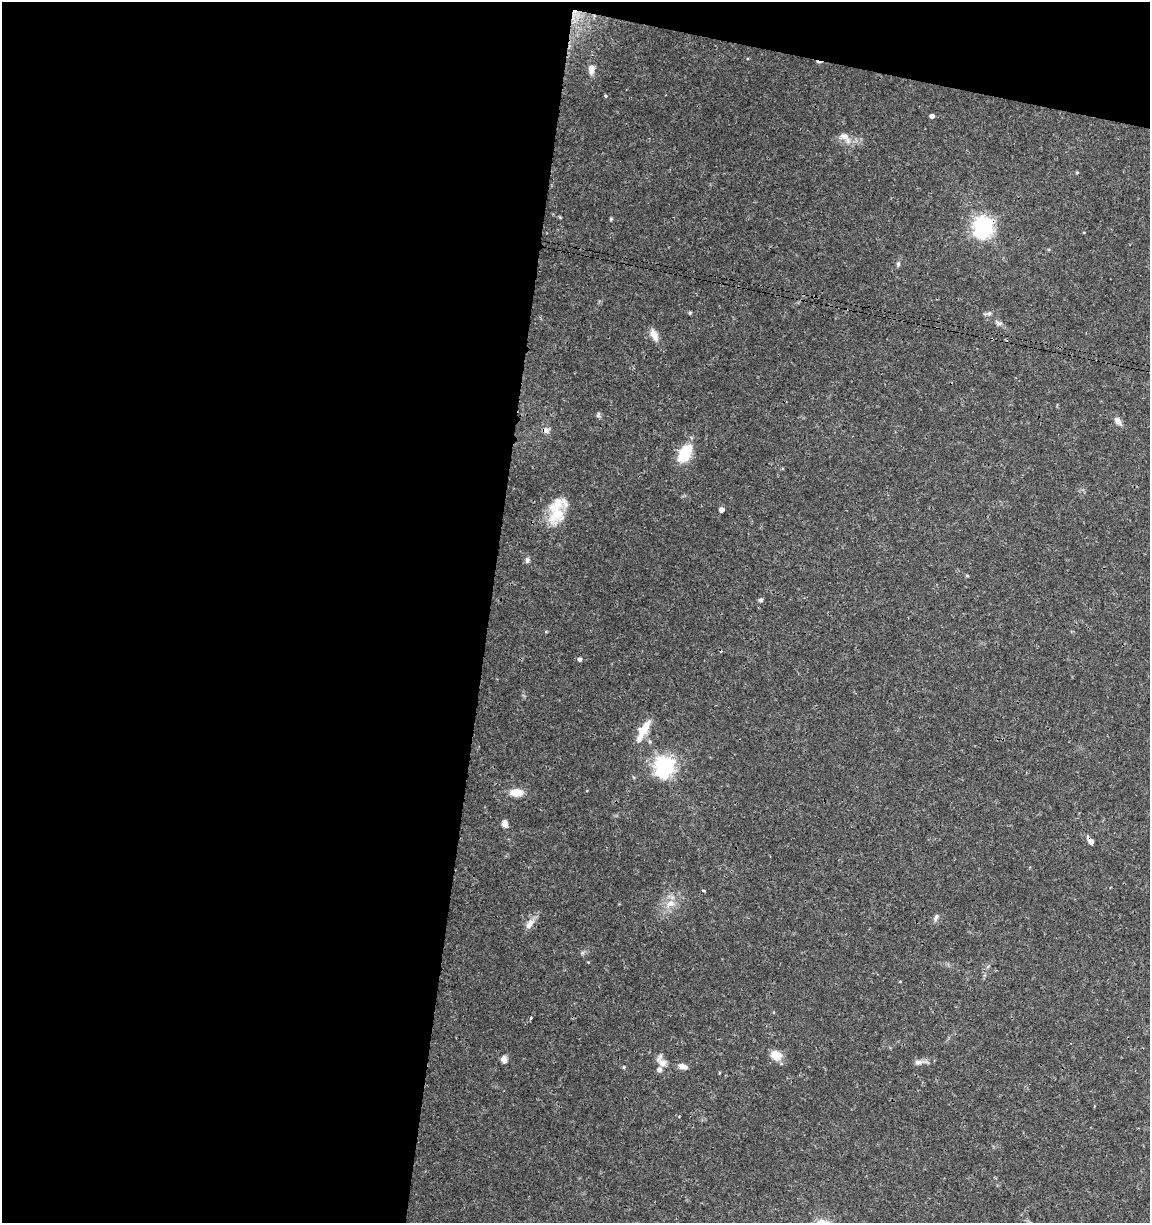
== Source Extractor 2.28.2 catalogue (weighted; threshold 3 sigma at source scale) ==
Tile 1 of 4 x 4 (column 1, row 1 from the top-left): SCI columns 227-1374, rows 3675-4895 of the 5104 x 4898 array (HDU 1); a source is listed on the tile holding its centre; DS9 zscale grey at full resolution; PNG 1152 x 1225 px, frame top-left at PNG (2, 2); no overlay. Shown black and unused: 45% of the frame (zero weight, under 3 of 4 exposures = <1% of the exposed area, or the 3 px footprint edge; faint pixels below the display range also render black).
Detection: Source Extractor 2.28.2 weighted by HDU 2 'WHT'; one run over the whole footprint, this tile lists its part. Background 0.0341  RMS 0.0023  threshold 0.0101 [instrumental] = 3 sigma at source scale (4.5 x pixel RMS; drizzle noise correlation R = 1.50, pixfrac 1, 0.0396/0.0396 arcsec/px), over >= 5 px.
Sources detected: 44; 2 cosmic-ray / hot-pixel residue — not listed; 3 inside a brighter listed object's ellipse — not listed separately; the other 39 listed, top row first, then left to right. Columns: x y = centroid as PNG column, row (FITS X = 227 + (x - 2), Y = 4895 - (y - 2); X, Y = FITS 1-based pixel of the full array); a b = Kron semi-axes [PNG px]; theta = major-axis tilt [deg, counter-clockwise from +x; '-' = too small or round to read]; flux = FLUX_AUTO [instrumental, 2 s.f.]
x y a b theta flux
591 69 12 7 89 1.7
932 116 4 4 - 0.87
845 137 19 10 -43 2.2
1077 172 5 3 - 0.21
611 219 5 4 - 0.29
983 227 8 7 - 120
898 264 8 5 -90 0.45
690 313 5 4 - 0.28
989 313 8 6 40 0.64
998 323 9 7 -24 0.69
654 335 17 8 -65 1.8
598 415 8 5 72 0.45
1118 421 12 7 -53 1.2
546 430 9 8 - 1
685 453 22 13 60 7
721 509 4 4 - 1.1
557 513 30 22 76 6.9
527 560 7 6 - 0.63
967 576 5 3 - 0.25
761 600 6 5 - 0.44
580 659 4 4 - 0.55
645 728 22 10 54 3.6
650 741 6 5 - 0.38
665 767 7 7 - 120
516 792 16 9 -1 2.8
505 824 8 6 -76 1.3
1090 841 8 5 -52 1.5
704 891 5 2 - 0.22
670 904 15 10 30 2.7
936 917 11 5 64 0.68
529 924 16 8 54 1.7
582 953 6 5 - 0.39
531 1018 4 3 - 0.23
776 1055 11 9 -29 3.4
504 1059 10 8 -70 1
662 1062 18 9 -44 2
918 1062 12 7 6 1.1
683 1066 12 6 -18 1.4
624 1067 5 4 - 0.23
Overlapping masked pixels (flux is a lower limit): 2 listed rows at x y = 983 227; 1090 841